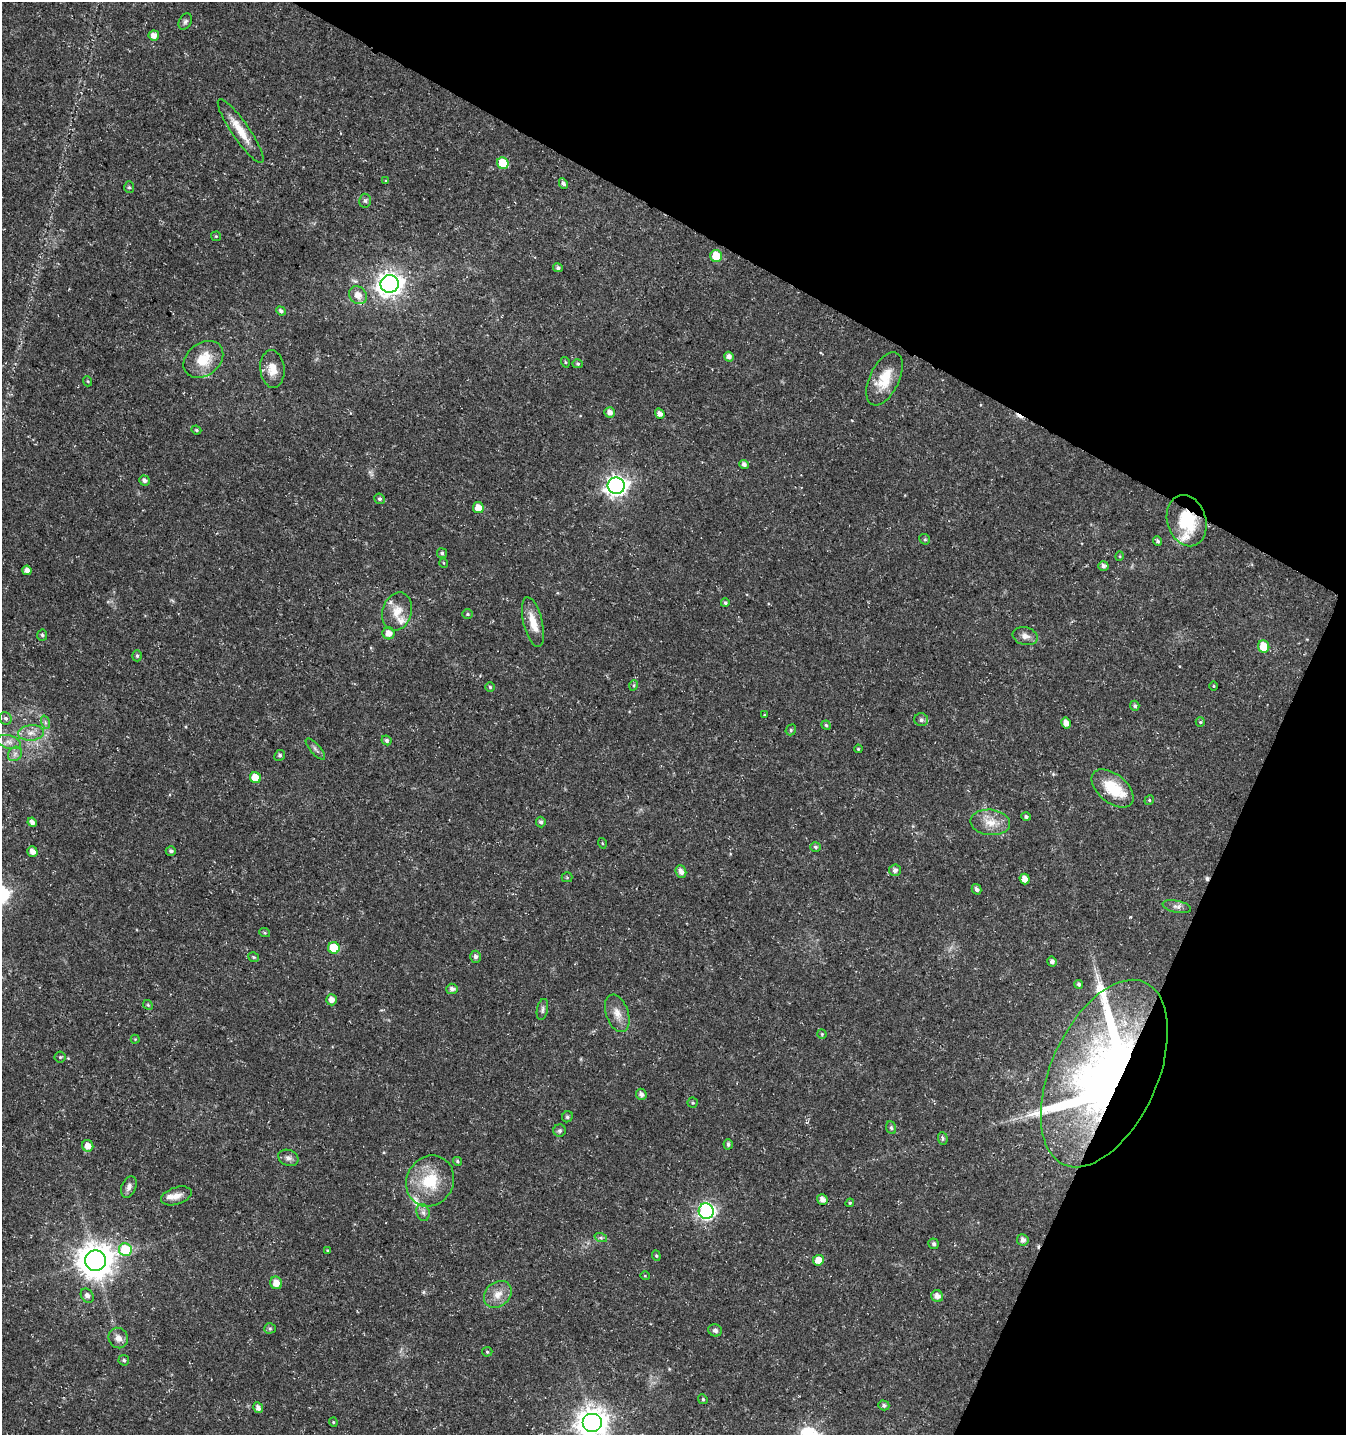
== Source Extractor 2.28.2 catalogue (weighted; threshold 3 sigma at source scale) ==
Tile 8 of 4 x 4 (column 4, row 2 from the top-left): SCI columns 4231-5574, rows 2876-4308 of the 5842 x 5743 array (HDU 1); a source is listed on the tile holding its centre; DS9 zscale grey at full resolution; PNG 1348 x 1437 px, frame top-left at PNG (2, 2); each listed source drawn as its Kron ellipse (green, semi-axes under 4 px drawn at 4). Shown black and unused: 25% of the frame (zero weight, under 3 of 5 exposures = <1% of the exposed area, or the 3 px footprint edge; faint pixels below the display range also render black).
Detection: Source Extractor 2.28.2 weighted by HDU 2 'WHT'; one run over the whole footprint, this tile lists its part. Background 0.0225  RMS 0.0021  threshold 0.0094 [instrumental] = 3 sigma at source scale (4.5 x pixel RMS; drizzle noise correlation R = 1.50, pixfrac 1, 0.0396/0.0396 arcsec/px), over >= 5 px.
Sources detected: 146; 2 cosmic-ray / hot-pixel residue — neither listed nor drawn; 7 inside a brighter listed object's ellipse — not listed separately; the other 137 listed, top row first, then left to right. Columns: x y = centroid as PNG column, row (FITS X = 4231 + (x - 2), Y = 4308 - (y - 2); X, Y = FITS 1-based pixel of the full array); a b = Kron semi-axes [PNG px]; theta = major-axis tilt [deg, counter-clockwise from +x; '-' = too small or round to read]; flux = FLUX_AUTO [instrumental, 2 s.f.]
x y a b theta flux
185 22 8 6 59 0.53
154 35 5 5 - 1.4
241 131 38 8 -55 4.1
503 163 6 5 - 5.8
386 181 4 3 - 0.17
563 184 6 4 -63 0.61
129 187 6 5 - 0.36
365 201 7 6 - 0.45
216 236 5 4 - 0.23
716 256 6 6 - 5.2
558 268 5 4 - 0.47
390 284 9 8 - 180
358 295 9 8 - 2.2
281 311 5 4 - 0.51
729 357 5 4 - 0.93
203 359 22 16 38 5.6
565 362 5 3 - 0.2
578 364 5 4 - 0.29
272 369 19 12 -84 2.7
884 379 29 14 64 5.2
87 381 5 3 - 0.2
610 412 5 5 - 1.2
660 414 5 4 - 0.99
196 430 5 4 - 0.27
744 464 5 4 - 0.62
144 481 5 5 - 0.67
616 486 8 8 - 110
380 499 5 5 - 0.44
478 508 5 5 - 2.2
1187 521 26 19 -73 9.6
925 539 5 5 - 0.31
1158 541 5 4 - 0.44
442 553 5 5 - 0.42
1120 556 5 3 - 0.18
444 563 5 3 - 0.16
1103 566 5 5 - 0.67
27 570 4 4 - 1
725 603 4 4 - 0.36
397 611 19 14 74 3.2
468 614 5 4 - 0.3
533 622 25 9 -76 3.2
389 633 6 6 - 1.7
42 635 5 5 - 0.38
1025 636 13 9 -13 1.2
1264 646 6 5 - 5.2
137 656 6 5 - 0.35
634 685 5 3 - 0.23
1214 686 4 3 - 0.17
490 687 4 4 - 0.3
1135 706 5 4 - 0.47
764 715 4 3 - 0.14
5 718 6 6 - 0.53
921 720 7 6 - 0.69
45 722 7 4 -72 0.41
1200 722 5 4 - 0.25
1066 723 5 5 - 1.5
826 725 5 4 - 0.31
791 730 6 5 - 0.31
31 733 13 7 5 1.5
387 740 5 4 - 0.5
9 742 12 6 -15 1.1
315 749 13 5 -48 0.64
858 749 4 3 - 0.22
15 754 8 6 46 0.72
280 755 6 5 - 0.4
255 778 5 5 - 3.7
1113 788 24 14 -39 6.8
1149 800 5 4 - 0.27
1026 817 4 4 - 0.52
32 822 5 4 - 0.79
541 822 5 5 - 0.53
990 822 20 12 -6 3.1
602 843 5 3 - 0.19
815 847 5 4 - 0.43
171 851 5 5 - 0.56
32 852 5 5 - 1.3
895 870 6 5 - 0.67
681 872 6 5 - 1.1
567 877 5 5 - 0.24
1025 879 5 5 - 1.7
977 889 5 4 - 0.66
1177 907 14 6 -12 0.91
265 933 5 3 - 0.24
334 948 6 5 - 6.8
254 957 5 5 - 0.27
475 957 6 5 - 0.62
1052 961 5 4 - 0.78
1079 984 4 4 - 0.46
452 989 6 5 - 0.79
332 1000 6 5 - 1.3
148 1005 5 4 - 0.29
542 1009 11 5 78 0.56
617 1013 19 11 -71 2.3
822 1034 5 4 - 0.26
135 1039 4 4 - 0.18
60 1057 5 5 - 0.32
1104 1073 100 53 66 170
641 1094 5 5 - 0.83
693 1103 5 5 - 0.3
567 1117 6 5 - 0.43
891 1128 6 5 - 0.37
559 1131 6 6 - 0.43
943 1138 6 5 - 0.41
728 1144 5 4 - 0.5
88 1146 6 5 - 1.8
288 1158 10 8 -23 0.86
457 1161 5 4 - 0.32
430 1181 26 23 61 8.7
129 1187 11 7 68 0.93
176 1196 16 8 18 1.6
822 1199 5 5 - 1.1
850 1203 4 4 - 0.24
706 1211 8 7 - 53
423 1212 9 6 -74 0.81
601 1238 6 4 -18 0.41
1023 1240 6 6 - 0.88
934 1244 5 5 - 0.42
125 1250 6 6 - 9.2
327 1251 4 2 - 0.21
656 1256 5 4 - 0.26
818 1260 5 5 - 2.1
95 1261 10 10 - 420
645 1276 5 3 - 0.16
276 1283 6 5 - 1.8
498 1294 15 12 44 2.3
87 1296 7 6 - 0.79
937 1296 6 5 - 1.2
270 1328 6 5 - 0.35
715 1330 7 6 - 0.64
118 1338 10 9 - 1.3
487 1352 5 5 - 0.29
124 1360 5 5 - 0.37
703 1399 5 4 - 0.29
884 1405 5 5 - 0.55
258 1408 5 4 - 0.94
333 1422 4 4 - 0.25
592 1423 10 9 - 310
Overlapping masked pixels (flux is a lower limit): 2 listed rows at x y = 1187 521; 1104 1073
Isophote crosses this tile's border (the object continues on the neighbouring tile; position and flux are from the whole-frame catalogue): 1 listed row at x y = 592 1423